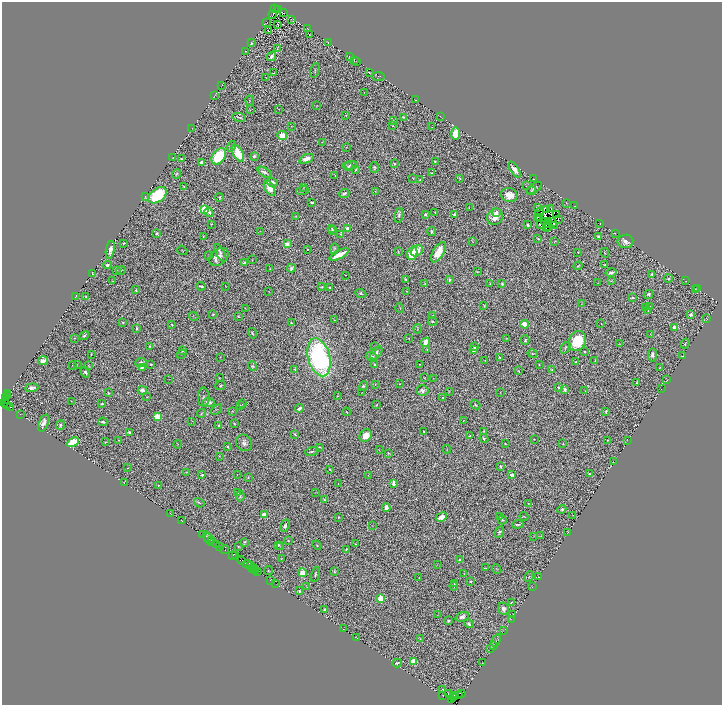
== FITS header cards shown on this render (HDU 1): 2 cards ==
NAXIS1  =                 1440
NAXIS2  =                 1405

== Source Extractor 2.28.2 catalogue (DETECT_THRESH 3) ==
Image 1440 x 1405 px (HDU 1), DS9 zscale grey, zoomed out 1/2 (1 PNG px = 2 x 2 image px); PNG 724 x 707 px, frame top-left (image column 1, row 1405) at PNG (2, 2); each listed source drawn as its Kron ellipse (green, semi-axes under 4 px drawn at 4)
Background 0.86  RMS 0.06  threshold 0.181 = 3 sigma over >= 5 px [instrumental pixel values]
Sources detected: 513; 70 cannot appear on this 1/2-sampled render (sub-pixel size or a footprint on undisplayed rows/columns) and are neither listed nor drawn; the other 443 listed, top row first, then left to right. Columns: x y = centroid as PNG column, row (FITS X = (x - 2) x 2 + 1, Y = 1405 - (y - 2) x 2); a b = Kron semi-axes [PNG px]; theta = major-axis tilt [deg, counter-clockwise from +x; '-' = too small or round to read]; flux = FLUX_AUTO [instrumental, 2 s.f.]
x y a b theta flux
275 9 2 1 - 120
277 9 2 1 - 140
279 10 2 1 - 180
284 13 2 1 - 3.3
273 14 4 1 - 2.5
291 19 2 1 - 3.9
267 23 2 1 - 3.1
277 24 2 1 - 3.2
308 29 4 1 - 5.2
268 31 3 1 - 3.7
309 35 2 1 - 3.9
251 42 2 2 - 4.9
328 43 2 2 - 7
277 49 2 1 - 3.2
245 52 3 1 - 4
271 56 5 3 - 47
349 56 2 2 - 8.7
354 60 3 1 - 3.4
357 61 2 1 - 3.4
315 70 7 3 76 16
369 72 2 1 - 5.4
274 73 3 2 - 8.5
379 76 6 2 -3 6.2
266 78 3 1 - 3.3
221 86 3 1 - 2.1
364 92 2 2 - 3.3
214 96 2 1 - 3.4
415 100 3 1 - 2.8
249 101 5 3 - 11
317 106 3 2 - 5.8
279 109 2 1 - 2.6
250 110 2 2 - 4.5
346 115 3 2 - 5.5
440 116 3 1 - 3.2
239 117 6 2 -13 17
403 117 3 3 - 11
393 120 3 2 - 4.6
291 126 3 2 - 6.1
392 126 2 2 - 4.7
432 127 2 1 - 3.3
192 128 2 1 - 3.6
456 133 6 3 84 310
282 136 5 4 - 170
322 142 2 1 - 3.4
232 146 5 3 - 14
346 147 3 2 - 8
238 153 9 4 -62 290
219 156 9 6 52 570
254 156 3 3 - 28
172 157 2 1 - 4
182 159 4 2 - 15
306 159 7 4 22 73
435 161 3 2 - 10
201 162 4 4 - 36
394 164 3 3 - 18
350 165 7 3 7 19
348 167 4 3 - 12
374 167 5 4 - 20
356 170 3 2 - 9.7
515 170 9 4 -57 58
265 172 8 3 -32 30
431 173 4 3 - 10
176 174 5 3 - 12
335 175 3 2 - 7.1
413 178 3 1 - 5
460 178 3 2 - 11
534 179 2 1 - 4.3
420 180 3 2 - 6
272 182 6 3 -16 62
184 186 2 1 - 4.8
526 186 2 1 - 3.7
270 188 8 4 -60 140
303 188 3 2 - 4.4
534 188 9 3 31 31
302 190 6 2 18 11
375 191 2 1 - 6.2
531 191 4 3 - 11
344 193 5 3 - 29
157 195 10 6 36 950
509 195 8 7 - 140
145 196 2 2 - 3.5
219 197 4 2 - 9.3
312 202 3 2 - 19
566 203 2 1 - 2.9
574 206 2 2 - 4.2
538 207 3 2 - 10
469 208 3 2 - 4.8
204 209 4 3 - 1000
551 209 3 2 - 17
546 210 3 1 - 8.7
209 212 5 4 - 31
435 212 2 2 - 8.3
497 212 4 3 - 25
540 212 5 2 - 4.6
425 214 3 3 - 34
455 214 2 2 - 170
557 214 2 1 - 26
399 215 7 4 82 27
296 217 3 3 - 7.6
495 217 8 7 - 150
538 217 2 2 - 3.8
540 218 3 2 - 23
558 219 2 1 - 3.7
544 221 2 1 - 12
549 221 2 1 - 7.3
553 222 3 1 - 10
548 223 3 2 - 0.55
600 223 2 1 - 4.8
211 224 3 2 - 11
527 225 3 3 - 25
541 225 3 3 - 36
555 225 2 2 - 46
549 227 4 1 - 21
347 228 4 3 - 32
546 228 2 1 - 0.84
332 229 3 2 - 7.7
333 230 4 3 - 13
260 232 2 1 - 2.8
432 232 4 3 - 21
157 233 2 2 - 22
615 233 2 1 - 3.1
341 234 2 2 - 8.9
203 236 2 2 - 5.4
599 237 3 3 - 34
538 239 3 2 - 9.6
472 241 3 1 - 3.5
555 241 3 2 - 7.3
625 241 8 6 6 66
124 243 4 3 - 13
287 244 2 2 - 200
307 249 2 2 - 18
334 249 6 4 89 20
110 250 9 3 79 77
182 250 5 1 - 5.6
417 251 6 5 - 150
398 252 3 2 - 10
438 252 11 5 61 230
578 252 2 1 - 6.1
220 253 10 4 -62 33
412 253 7 5 75 350
605 253 5 3 - 8.6
209 255 3 2 - 6.8
339 255 11 3 27 210
219 257 11 7 38 110
252 260 2 1 - 3.9
244 263 3 3 - 29
107 265 4 3 - 25
605 265 2 2 - 13
578 266 5 3 - 16
291 268 4 3 - 38
270 269 3 2 - 6.3
117 270 2 1 - 6.1
121 270 5 2 - 8.9
477 272 4 3 - 8.2
92 273 3 1 - 8.5
611 273 5 3 - 46
652 274 4 3 - 17
346 275 2 1 - 3
406 279 3 2 - 13
668 279 4 3 - 16
449 280 4 3 - 19
113 281 3 2 - 7.4
611 281 3 2 - 12
686 281 2 1 - 3.4
598 283 2 1 - 2.9
425 284 2 2 - 4.9
490 284 2 2 - 6.7
502 284 3 3 - 14
201 286 4 2 - 16
225 286 2 1 - 2.6
322 287 4 3 - 14
330 287 3 2 - 13
698 289 2 1 - 2.8
136 290 3 2 - 9.6
695 290 3 2 - 6.6
406 291 2 1 - 5.9
269 292 3 2 - 5.3
361 293 6 4 -24 19
648 294 5 3 - 37
76 296 3 2 - 5.4
86 296 2 1 - 5.1
633 298 4 2 - 21
581 304 4 2 - 5.7
484 305 4 2 - 9.4
650 306 3 1 - 5.7
245 308 2 2 - 3.8
400 308 5 1 - 5.7
646 308 3 3 - 19
648 310 2 2 - 19
213 314 3 2 - 13
691 314 3 3 - 48
194 316 5 1 - 4.5
238 316 3 2 - 8.6
433 316 4 3 - 18
707 319 2 1 - 2.7
334 320 3 2 - 4.7
432 321 5 4 - 17
123 323 2 2 - 13
291 323 3 2 - 13
601 323 2 1 - 5.7
172 324 3 2 - 8.3
525 324 4 3 - 290
675 327 3 3 - 94
136 329 4 3 - 18
418 329 4 2 - 9.1
252 333 5 3 - 15
651 335 3 2 - 5.2
84 336 5 2 - 19
75 338 4 2 - 10
409 338 2 2 - 5.2
507 338 2 1 - 5.2
525 340 5 3 - 17
577 341 10 8 63 400
425 342 5 3 - 120
619 344 3 2 - 4.5
685 344 5 2 - 11
149 346 2 2 - 15
375 347 4 3 - 7.7
474 347 2 2 - 11
565 348 6 3 55 17
182 350 3 2 - 13
427 350 4 3 - 14
474 350 3 3 - 44
584 352 2 2 - 14
376 353 8 4 51 43
91 354 2 2 - 8.9
181 354 5 2 - 5.4
533 354 5 2 - 11
652 355 7 4 88 57
371 356 5 4 - 49
682 356 2 1 - 4.8
220 357 3 2 - 5.3
319 357 19 11 -75 2400
499 357 3 2 - 7.4
485 360 2 1 - 3.2
43 361 5 3 - 72
595 361 3 1 - 4.1
141 362 6 4 10 29
576 362 2 2 - 14
77 364 2 2 - 6.7
151 364 4 2 - 7.9
374 364 2 2 - 11
419 364 2 2 - 6.2
72 365 2 2 - 18
88 365 2 1 - 6.9
539 365 2 1 - 5.3
252 366 5 3 - 20
660 367 3 3 - 7.5
142 368 4 3 - 23
295 369 3 2 - 16
551 369 4 2 - 8
519 371 2 2 - 5.7
85 372 5 3 - 24
219 378 2 2 - 6.9
425 378 2 2 - 4.5
433 378 3 2 - 4.9
169 379 2 1 - 3.2
667 380 2 1 - 2.9
636 382 3 2 - 5.8
375 384 3 2 - 4
399 384 3 2 - 5.6
220 386 5 2 - 15
363 386 5 4 - 19
32 388 6 3 6 61
559 388 2 2 - 32
661 389 2 1 - 2.4
142 390 5 4 - 53
565 390 4 2 - 37
585 390 2 1 - 4.2
422 391 6 5 - 51
449 391 4 2 - 8.4
362 392 2 1 - 3.8
500 392 2 1 - 5.2
108 393 4 2 - 13
8 394 2 1 - 78
7 395 2 1 - 74
337 396 2 2 - 6.7
147 397 3 2 - 3.8
204 397 9 6 -89 32
443 397 4 2 - 7.8
6 398 3 2 - 440
6 401 4 2 - 230
71 401 3 1 - 4.3
4 402 3 1 - 33
209 403 6 4 -5 64
102 404 3 2 - 15
243 404 4 1 - 5.5
7 405 3 1 - 34
240 405 2 1 - 3.8
377 405 3 2 - 15
475 405 5 3 - 20
10 407 2 1 - 420
300 408 5 2 - 41
217 409 6 2 38 8.4
232 411 3 2 - 5.1
606 411 3 2 - 14
347 412 4 2 - 8.9
201 413 5 3 - 9.8
21 414 3 1 - 3.6
157 417 4 3 - 290
464 420 4 2 - 5.7
192 421 2 1 - 3.4
103 422 4 2 - 19
43 423 9 5 69 62
234 423 3 2 - 7.1
60 425 5 4 - 23
219 425 3 2 - 12
424 431 3 2 - 10
483 431 3 2 - 8.3
129 432 3 2 - 22
295 434 3 2 - 11
366 436 7 5 49 110
470 436 3 1 - 5.2
484 438 4 3 - 13
534 439 3 3 - 7.2
118 440 3 2 - 4.1
607 440 2 2 - 7.3
627 440 2 1 - 2.9
73 442 6 4 29 370
105 442 3 2 - 6.2
244 443 9 7 -49 53
178 444 4 2 - 7.1
505 444 2 1 - 5.9
563 444 3 2 - 8.2
228 447 4 2 - 13
319 447 4 2 - 13
447 449 4 2 - 6.1
379 450 3 2 - 3.3
312 451 7 2 12 19
388 453 3 2 - 9.2
220 456 4 2 - 10
613 462 2 1 - 3.1
501 466 4 3 - 20
128 468 3 2 - 5.2
330 469 3 2 - 9.9
187 472 3 1 - 4.1
237 474 2 1 - 2.3
590 474 2 2 - 14
202 475 3 2 - 22
368 475 3 2 - 3.6
512 475 2 2 - 99
248 477 4 3 - 11
124 483 2 1 - 2.9
393 483 4 2 - 73
338 484 2 1 - 2.3
158 485 3 2 - 9.3
315 492 3 2 - 3.6
237 493 4 3 - 9
240 496 5 4 - 19
325 500 3 2 - 13
199 503 5 3 - 13
528 503 3 2 - 4.9
386 508 4 3 - 98
562 509 4 3 - 20
170 513 2 1 - 2.9
264 514 2 2 - 170
573 515 2 1 - 2
500 516 2 2 - 11
524 516 4 2 - 6.8
338 517 2 2 - 10
441 517 6 3 28 120
502 520 5 3 - 13
181 521 2 1 - 3.6
518 524 5 2 - 18
285 526 6 4 67 34
372 526 2 1 - 3.8
499 532 6 4 65 32
568 532 2 1 - 3.2
202 534 2 1 - 2.3
534 536 2 2 - 4.7
540 536 3 1 - 3.9
207 538 3 1 - 35
209 539 8 2 -60 22
212 541 2 2 - 43
288 541 2 2 - 7.8
244 542 3 2 - 12
216 544 2 1 - 100
356 544 3 2 - 6.5
278 545 3 2 - 19
317 545 5 3 - 12
219 546 2 1 - 46
281 546 4 3 - 10
238 547 2 2 - 7.5
346 549 3 2 - 12
225 550 4 1 - 240
233 555 2 1 - 86
235 556 2 1 - 42
281 558 4 3 - 8.6
241 560 4 2 - 470
460 560 4 3 - 45
437 564 3 2 - 3.8
247 565 5 1 - 630
250 566 2 1 - 130
252 568 2 1 - 73
486 568 2 1 - 3.9
254 569 2 1 - 37
497 569 5 3 - 10
256 570 2 1 - 50
258 571 2 1 - 100
269 571 4 3 - 7.9
334 572 4 3 - 14
302 573 4 4 - 89
315 574 7 2 76 19
464 574 2 1 - 3.5
419 577 3 1 - 4.9
529 577 5 3 - 9.4
538 577 2 1 - 3
270 580 3 1 - 100
470 581 3 2 - 13
275 583 3 1 - 210
454 584 3 3 - 13
454 586 4 2 - 10
307 587 3 2 - 5
532 587 2 1 - 2.8
299 591 3 3 - 15
381 599 3 3 - 670
511 602 3 2 - 9.4
324 609 3 2 - 14
503 609 6 5 - 50
437 615 2 1 - 2.5
513 615 3 2 - 3.2
462 617 7 4 21 45
511 619 3 2 - 5
449 621 3 3 - 19
469 624 5 3 - 23
343 629 2 1 - 3.3
503 630 3 1 - 3.6
357 638 2 1 - 2.8
420 639 2 2 - 4.4
496 640 6 2 58 12
494 645 3 2 - 4.2
491 649 2 2 - 5
413 661 3 3 - 400
397 663 5 2 - 22
482 663 3 2 - 4.5
442 690 3 2 - 16
448 693 2 1 - 3.5
461 694 2 2 - 100
460 695 2 1 - 120
443 696 2 1 - 67
454 696 2 1 - 88
453 698 2 1 - 74
451 699 2 2 - 78
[70 sub-pixel or undisplayed-footprint detections neither listed nor drawn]